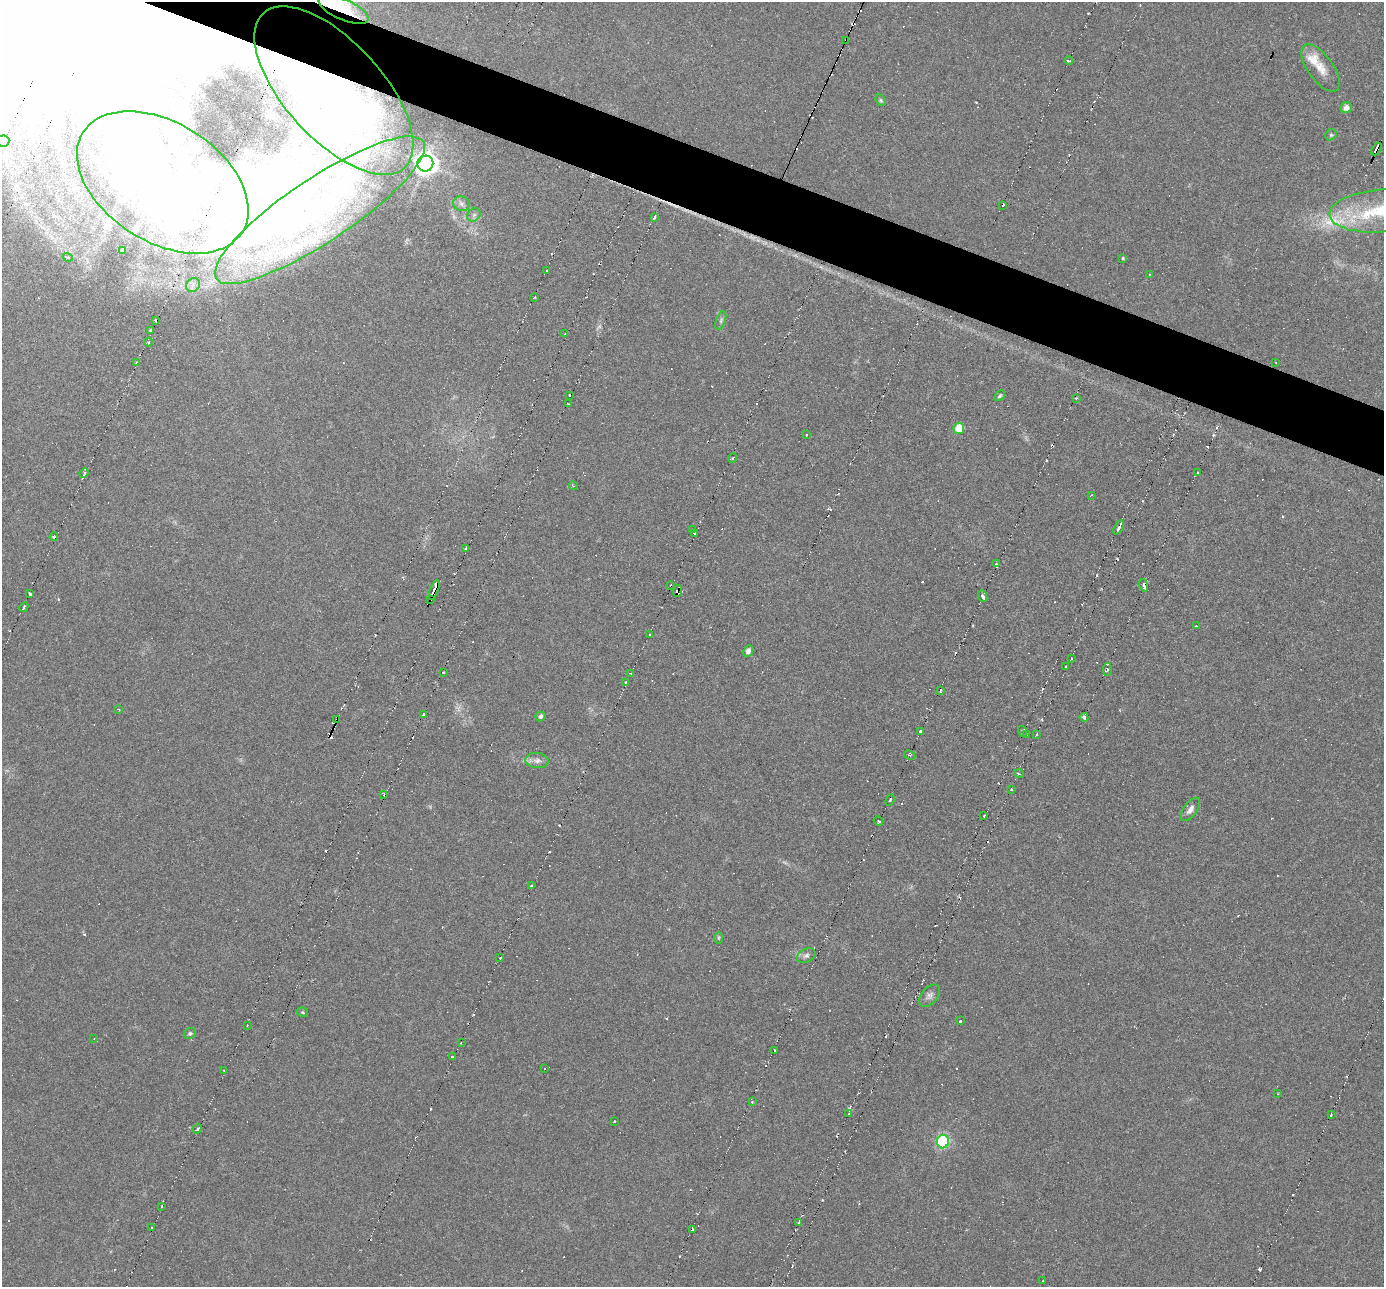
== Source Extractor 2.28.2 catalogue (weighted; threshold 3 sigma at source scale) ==
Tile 11 of 4 x 4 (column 3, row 3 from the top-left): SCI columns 2763-4144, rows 1426-2710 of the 5556 x 5578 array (HDU 1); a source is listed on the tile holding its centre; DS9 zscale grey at full resolution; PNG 1386 x 1289 px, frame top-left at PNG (2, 2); each listed source drawn as its Kron ellipse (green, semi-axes under 4 px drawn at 4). Shown black and unused: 4% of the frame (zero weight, under 3 of 6 exposures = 2% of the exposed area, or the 3 px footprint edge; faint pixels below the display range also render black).
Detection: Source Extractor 2.28.2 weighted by HDU 2 'WHT'; one run over the whole footprint, this tile lists its part. Background -0.17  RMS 0.0059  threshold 0.0241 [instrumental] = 3 sigma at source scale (4.09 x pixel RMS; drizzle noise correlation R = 1.36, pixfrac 0.8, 0.05/0.05 arcsec/px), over >= 5 px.
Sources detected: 212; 3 too faint to see at this stretch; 29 inside a brighter object's white glare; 57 cosmic-ray / hot-pixel residue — neither listed nor drawn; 11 inside a brighter listed object's ellipse — not listed separately; the other 112 listed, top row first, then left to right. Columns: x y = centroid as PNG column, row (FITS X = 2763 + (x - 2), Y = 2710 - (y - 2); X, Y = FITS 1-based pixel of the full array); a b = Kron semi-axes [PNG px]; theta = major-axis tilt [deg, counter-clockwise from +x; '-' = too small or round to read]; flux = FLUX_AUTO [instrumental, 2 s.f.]
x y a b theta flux
343 10 26 10 -24 8.3
846 40 3 2 - 2.2
1069 61 4 2 - 1.4
1321 68 27 12 -54 8.8
334 91 105 49 -48 150
881 100 6 4 -59 0.79
1346 108 6 5 - 3.6
1331 135 6 5 - 0.87
3 141 6 5 - 2.1
1376 149 7 3 59 6.3
425 164 8 8 - 540
163 182 94 59 -32 120
461 204 8 7 - 2.1
1003 205 3 2 - 0.7
320 210 124 32 34 120
1381 211 52 21 5 36
474 215 7 6 - 1.5
654 217 3 3 - 1.7
122 251 4 3 - 0.86
68 257 5 3 - 0.95
1123 258 3 3 - 1.1
547 271 2 2 - 1.5
1149 274 3 2 - 0.4
193 285 7 6 - 1.8
535 297 3 2 - 0.84
156 320 3 2 - 1
721 320 10 4 69 1.3
151 330 3 3 - 1.9
565 334 2 2 - 0.46
149 342 4 3 - 0.51
136 362 3 3 - 0.56
1275 362 3 3 - 1
569 395 3 2 - 1
1000 396 6 4 45 1
1076 398 2 2 - 0.56
568 404 3 2 - 0.49
959 428 6 5 - 13
807 434 3 2 - 0.55
733 458 5 3 - 0.65
1197 472 3 3 - 1.2
84 473 5 3 - 1.5
573 486 4 3 - 0.57
1091 495 4 2 - 0.37
1119 527 8 3 63 5.7
693 529 4 3 - 0.58
695 533 3 3 - 1.9
54 536 4 4 - 1.6
466 548 3 2 - 0.9
996 564 3 2 - 0.56
670 585 3 2 - 0.74
1144 585 6 3 -72 2.2
434 590 10 3 70 13
677 591 6 4 68 14
30 594 3 2 - 0.99
983 596 6 3 -69 3.4
430 600 3 2 - 2.5
24 607 5 3 - 1.1
1196 626 3 3 - 0.5
649 634 3 2 - 1
748 651 6 5 - 2.2
1072 659 2 2 - 0.46
1066 666 3 3 - 0.96
1107 669 6 3 86 0.74
443 672 3 2 - 1.4
631 673 4 3 - 1.5
626 683 3 2 - 1.1
940 690 3 3 - 0.99
119 709 3 2 - 0.58
423 714 3 3 - 2.2
540 716 5 4 - 1.5
1084 717 4 3 - 1.4
337 719 3 3 - 1.6
1022 731 6 4 -70 0.91
920 732 3 2 - 5.3
1037 734 3 2 - 0.94
1026 735 2 2 - 0.44
910 755 6 3 -27 0.91
537 761 12 7 -5 2.9
1019 774 5 4 - 0.96
1012 789 3 2 - 1.1
384 795 3 2 - 0.63
890 800 6 2 69 1.2
1190 809 13 6 54 2.9
984 815 3 2 - 0.7
878 821 5 2 - 0.7
531 886 3 3 - 0.73
718 938 6 4 90 0.67
806 956 10 6 25 2
500 958 3 2 - 0.77
930 996 13 8 48 2.5
302 1012 5 4 - 0.69
960 1021 3 3 - 1.1
247 1026 2 2 - 0.55
190 1033 6 5 - 1.1
94 1039 3 2 - 0.41
461 1043 2 2 - 0.62
775 1050 3 2 - 1
452 1056 3 2 - 0.69
545 1068 2 2 - 0.53
224 1070 4 3 - 0.69
1278 1094 2 2 - 0.38
752 1102 4 3 - 0.81
849 1114 3 2 - 0.93
1331 1115 3 2 - 0.6
614 1121 3 3 - 0.82
197 1129 5 2 - 1
943 1142 7 6 - 89
162 1207 3 2 - 1.1
799 1223 4 3 - 0.89
152 1227 2 2 - 0.76
692 1229 3 2 - 1.6
1043 1280 2 2 - 0.31
Overlapping masked pixels (flux is a lower limit): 8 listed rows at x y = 343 10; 846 40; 334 91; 1376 149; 434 590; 677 591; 430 600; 337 719
Isophote crosses this tile's border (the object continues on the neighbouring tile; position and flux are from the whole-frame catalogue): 2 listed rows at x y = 3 141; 1381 211
Unlisted compact peaks at least as high as the median listed source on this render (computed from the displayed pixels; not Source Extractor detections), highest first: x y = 822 1200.